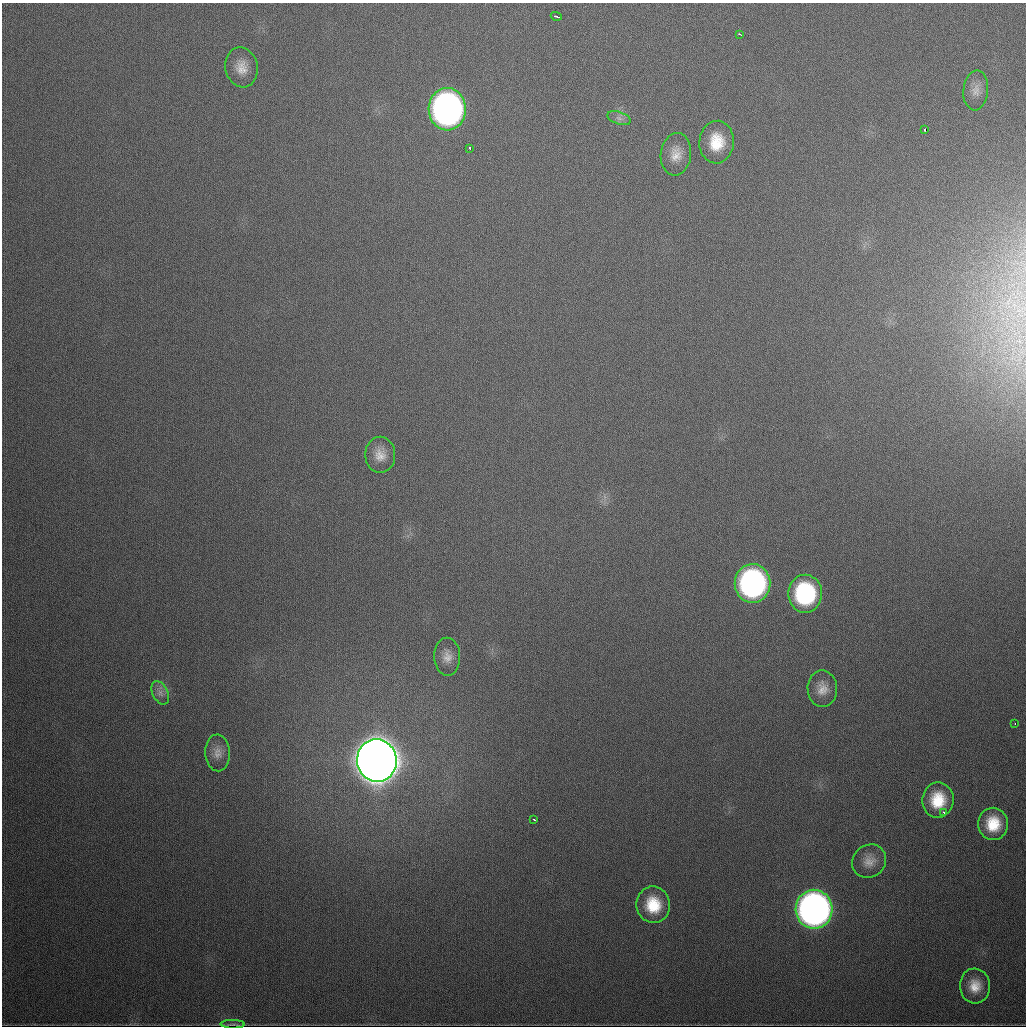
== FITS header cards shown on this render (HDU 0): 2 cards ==
NAXIS1  =                 1024
NAXIS2  =                 1024

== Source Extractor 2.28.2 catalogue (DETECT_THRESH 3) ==
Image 1024 x 1024 px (HDU 0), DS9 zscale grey, 1 PNG px = 1 image px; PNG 1028 x 1028 px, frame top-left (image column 1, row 1024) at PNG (2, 3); each listed source drawn as its Kron ellipse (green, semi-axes under 4 px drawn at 4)
Background 554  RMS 18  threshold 55.3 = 3 sigma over >= 5 px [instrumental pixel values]
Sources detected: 28; all 28 listed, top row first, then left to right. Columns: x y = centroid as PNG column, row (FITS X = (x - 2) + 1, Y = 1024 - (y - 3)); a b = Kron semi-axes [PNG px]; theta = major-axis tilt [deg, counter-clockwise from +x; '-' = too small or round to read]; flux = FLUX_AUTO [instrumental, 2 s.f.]
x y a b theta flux
556 16 5 3 - 3.5e+03
740 34 4 2 - 2.0e+03
241 67 20 16 -79 2.1e+04
976 90 20 12 85 1.3e+04
447 109 21 18 -87 7.9e+05
619 118 12 6 -19 6.0e+03
925 129 3 3 - 8.9e+03
717 142 21 17 86 4.0e+04
470 148 3 3 - 3.1e+03
676 154 21 15 84 2.0e+04
380 455 18 15 90 1.8e+04
752 583 19 18 - 4.1e+05
805 594 19 17 89 1.5e+05
447 657 19 13 -88 1.5e+04
822 689 18 15 -90 1.7e+04
160 693 12 7 -63 7.5e+03
1015 724 3 2 - 1.2e+03
217 753 18 12 -86 1.3e+04
377 761 21 20 - 5.9e+06
938 800 18 15 82 4.3e+04
943 812 3 3 - 2.5e+03
534 819 4 2 - 2.1e+03
993 824 16 15 - 3.9e+04
869 861 18 16 39 1.6e+04
653 905 18 16 -80 4.4e+04
814 909 19 18 - 1.0e+06
975 986 17 15 -85 2.4e+04
233 1024 12 2 -1 2.3e+03